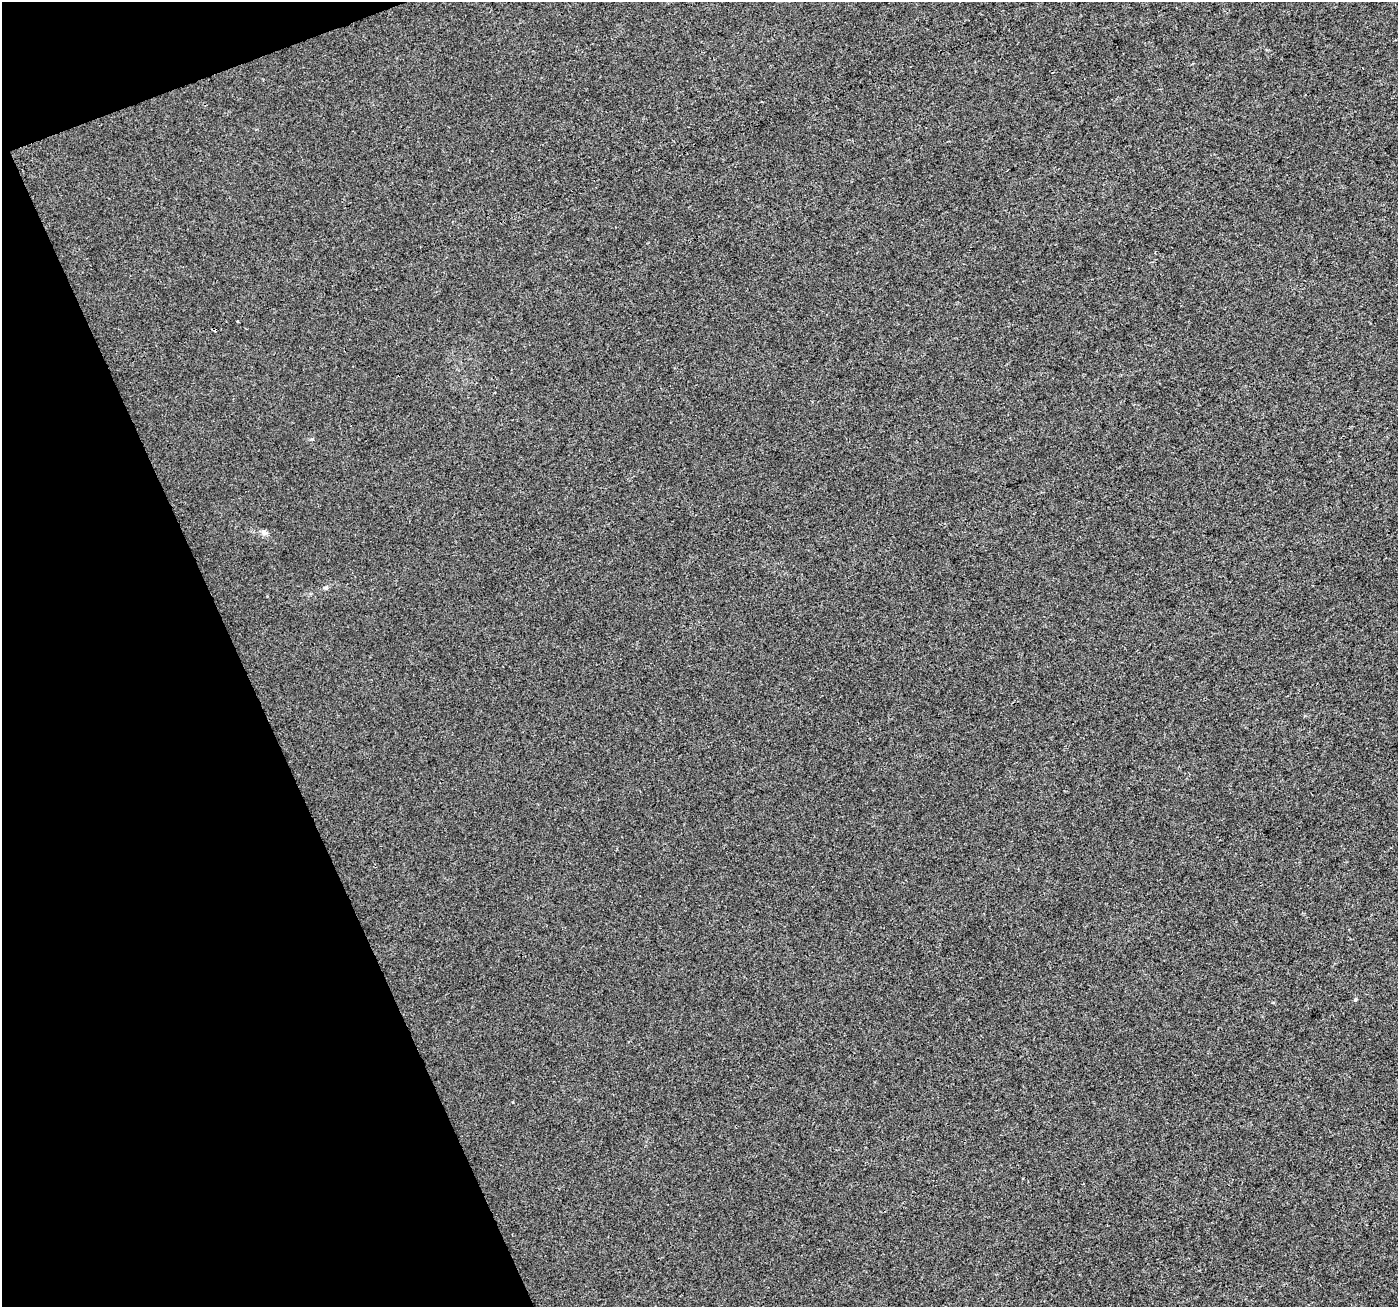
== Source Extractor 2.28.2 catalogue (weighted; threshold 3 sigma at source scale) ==
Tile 5 of 4 x 4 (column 1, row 2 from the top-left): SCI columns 3-1398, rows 2692-3996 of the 5596 x 5449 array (HDU 1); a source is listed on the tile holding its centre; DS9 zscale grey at full resolution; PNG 1400 x 1309 px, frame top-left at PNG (2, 2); no overlay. Shown black and unused: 19% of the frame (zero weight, under 3 of 4 exposures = <1% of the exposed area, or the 3 px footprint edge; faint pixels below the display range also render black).
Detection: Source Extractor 2.28.2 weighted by HDU 2 'WHT'; one run over the whole footprint, this tile lists its part. Background 0.00326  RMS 0.0033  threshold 0.0148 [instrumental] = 3 sigma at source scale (4.5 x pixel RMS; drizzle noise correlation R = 1.50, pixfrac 1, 0.0396/0.0396 arcsec/px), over >= 5 px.
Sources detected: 5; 1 cosmic-ray / hot-pixel residue — not listed; the other 4 listed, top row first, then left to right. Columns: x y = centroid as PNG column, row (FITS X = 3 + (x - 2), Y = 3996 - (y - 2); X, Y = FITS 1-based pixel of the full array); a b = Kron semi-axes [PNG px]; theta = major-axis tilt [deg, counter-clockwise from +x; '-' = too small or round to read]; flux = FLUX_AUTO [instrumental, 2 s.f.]
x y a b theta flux
238 321 3 3 - 1.5
264 532 9 6 -46 0.98
326 588 6 4 0 0.51
1355 999 5 4 - 0.45